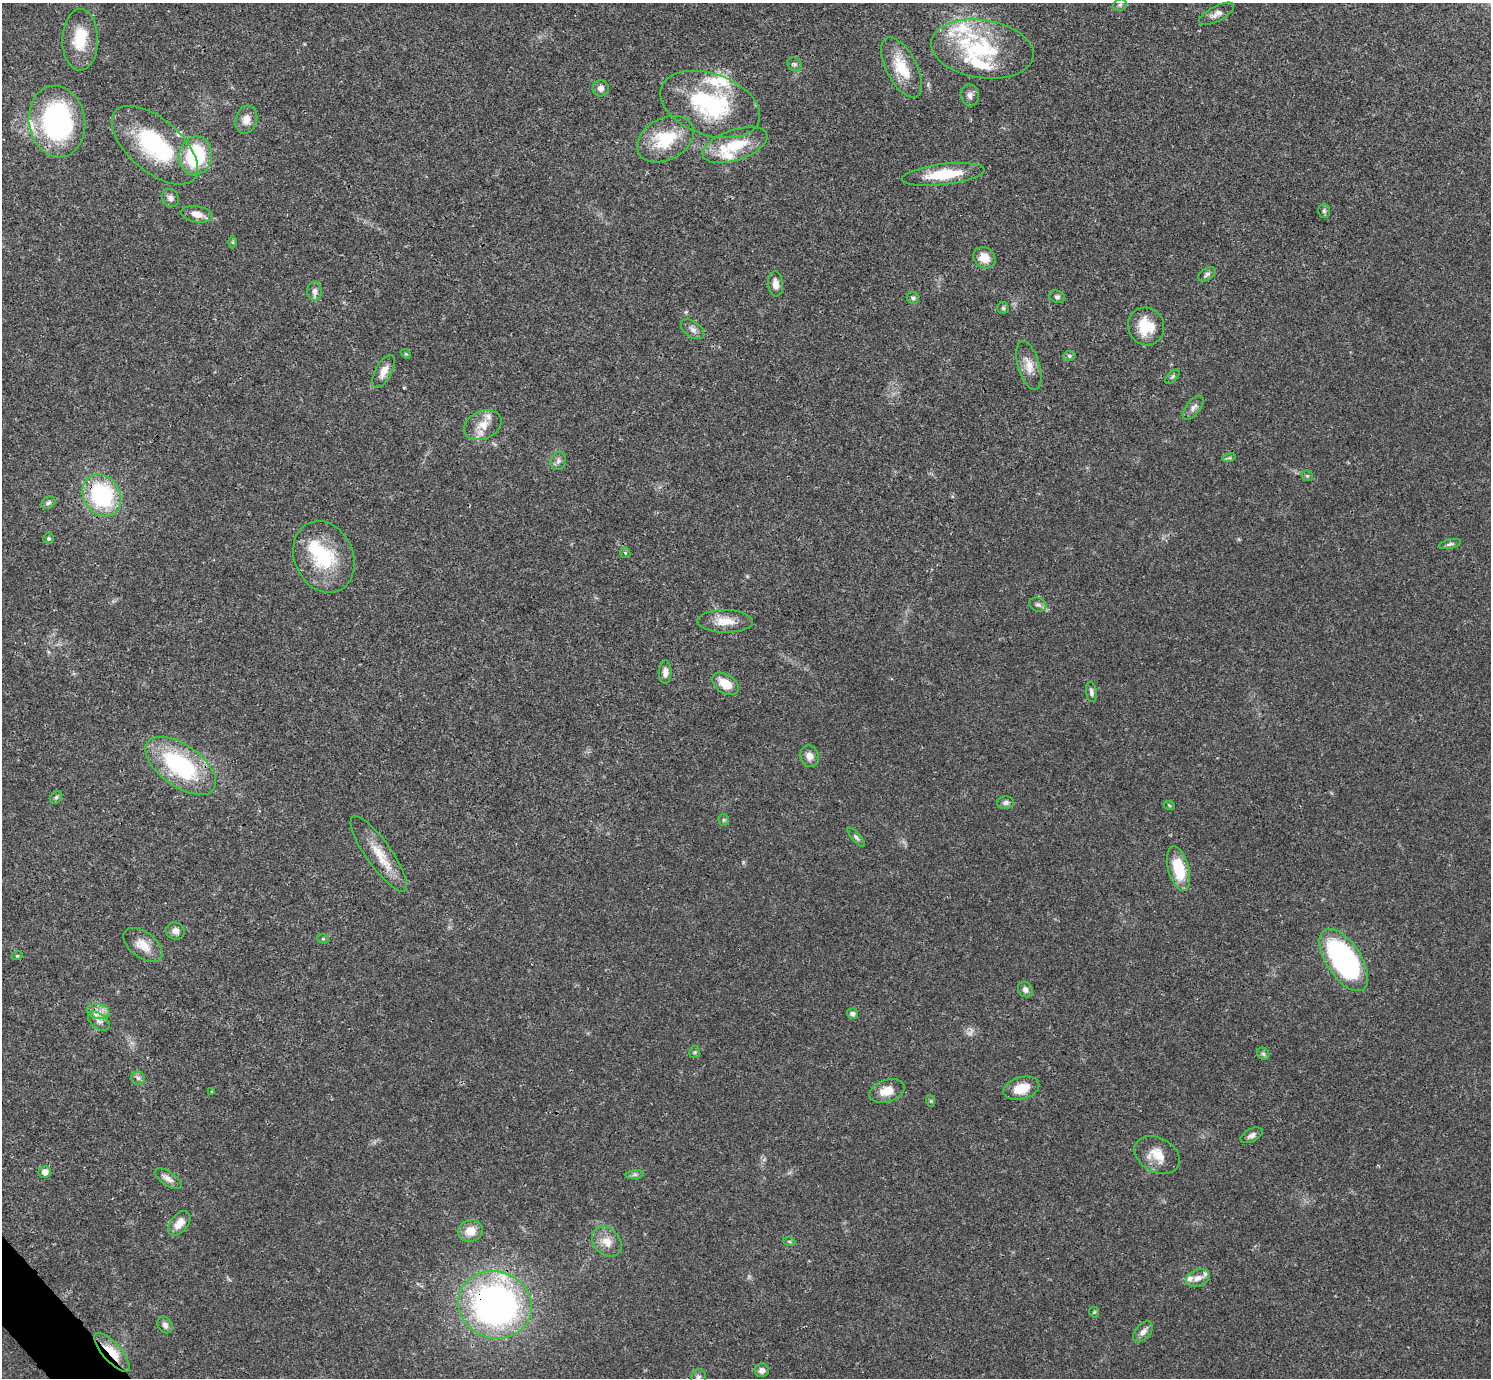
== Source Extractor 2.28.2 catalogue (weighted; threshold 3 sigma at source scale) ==
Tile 7 of 4 x 4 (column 3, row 2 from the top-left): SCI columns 2980-4468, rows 2909-4284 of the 5961 x 5958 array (HDU 1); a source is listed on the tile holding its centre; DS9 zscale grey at full resolution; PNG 1493 x 1380 px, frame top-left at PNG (2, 3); each listed source drawn as its Kron ellipse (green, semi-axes under 4 px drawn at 4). Shown black and unused: <1% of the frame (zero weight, under 3 of 4 exposures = <1% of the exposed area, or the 3 px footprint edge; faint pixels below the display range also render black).
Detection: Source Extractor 2.28.2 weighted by HDU 2 'WHT'; one run over the whole footprint, this tile lists its part. Background 0.0209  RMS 0.0022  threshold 0.01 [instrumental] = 3 sigma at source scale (4.5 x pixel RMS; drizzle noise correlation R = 1.50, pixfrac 1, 0.05/0.05 arcsec/px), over >= 5 px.
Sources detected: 109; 1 too faint to see at this stretch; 1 inside a brighter object's white glare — neither listed nor drawn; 15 inside a brighter listed object's ellipse — not listed separately; the other 92 listed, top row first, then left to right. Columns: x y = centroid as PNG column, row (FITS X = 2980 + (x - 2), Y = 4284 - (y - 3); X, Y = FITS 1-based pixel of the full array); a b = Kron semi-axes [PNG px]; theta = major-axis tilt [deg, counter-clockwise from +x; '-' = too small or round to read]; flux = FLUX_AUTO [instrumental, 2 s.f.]
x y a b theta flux
1120 5 7 5 36 0.42
1217 14 19 7 27 1.5
80 40 31 18 90 7.3
982 49 52 29 -8 20
794 64 8 6 -36 0.49
902 68 33 15 -62 7
601 88 8 8 - 1.1
970 95 11 9 -80 1.1
710 104 52 30 -20 24
246 120 14 10 74 2.1
57 122 36 28 -81 41
665 139 30 21 29 10
155 145 52 26 -41 23
735 145 34 15 18 7.8
195 156 19 16 80 16
943 174 41 10 7 8.7
170 198 9 8 - 1.1
1324 211 7 6 - 0.44
197 214 16 8 -10 2
233 242 6 4 90 0.26
984 258 12 10 -35 3.2
1207 274 10 5 35 0.66
776 284 13 7 -84 1.7
314 291 9 7 -88 1
1057 297 8 6 -16 0.61
913 298 6 5 - 0.52
1003 308 6 6 - 0.4
1146 326 19 18 - 6.9
693 329 13 7 -35 1.1
406 354 5 4 - 0.26
1069 356 6 5 - 0.42
1029 366 25 10 -74 2.9
384 371 18 8 61 2
1172 377 9 4 45 0.4
1193 408 14 7 52 1
483 425 19 14 23 3.6
1229 458 7 4 17 0.38
558 461 9 7 66 0.86
1307 476 6 5 - 0.33
102 495 22 18 -55 23
48 503 7 5 32 0.6
49 538 5 5 - 0.34
1450 544 11 4 14 0.54
625 553 6 4 -46 0.29
324 557 37 29 -66 14
1038 605 9 6 -21 0.74
725 621 28 11 -1 3.8
665 672 11 6 89 1.3
726 684 15 9 -32 4
1091 692 10 5 -82 0.64
809 756 11 9 -72 1.5
181 766 41 20 -35 25
56 797 7 5 48 0.45
1006 803 8 6 2 0.74
1169 805 6 3 -20 0.26
724 820 5 5 - 0.34
856 837 12 4 -48 0.58
379 854 45 12 -55 5.9
1179 869 23 10 -75 8
175 931 9 8 - 1.3
323 939 6 3 -18 0.27
143 945 22 13 -38 3.3
17 956 6 3 18 0.22
1344 960 35 17 -57 49
1025 989 8 7 - 0.92
98 1011 11 7 -10 1.6
852 1014 5 5 - 0.79
99 1021 12 7 -37 1.3
695 1052 6 5 - 0.36
1263 1054 7 5 -45 0.44
138 1078 7 6 - 0.62
1021 1088 18 11 16 4.4
887 1091 18 11 17 3.3
212 1092 3 2 - 0.21
931 1101 6 4 -72 0.3
1252 1135 12 6 27 0.96
1157 1155 24 17 -29 4.6
45 1172 6 6 - 1.5
635 1175 9 4 8 0.55
168 1179 15 6 -34 1.3
179 1223 14 8 52 2.5
470 1231 12 10 16 2.9
789 1241 6 4 -18 0.37
607 1242 17 13 -46 2.8
1198 1278 12 8 21 1.6
495 1305 37 33 -18 84
1094 1312 5 5 - 0.29
165 1325 9 7 -56 0.86
1143 1332 12 7 50 1.2
112 1352 25 9 -48 5
762 1370 7 7 - 0.98
698 1377 8 7 - 0.72
Overlapping masked pixels (flux is a lower limit): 3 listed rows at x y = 102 495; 495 1305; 112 1352
Isophote crosses this tile's border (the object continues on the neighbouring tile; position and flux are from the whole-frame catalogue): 1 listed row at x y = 698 1377